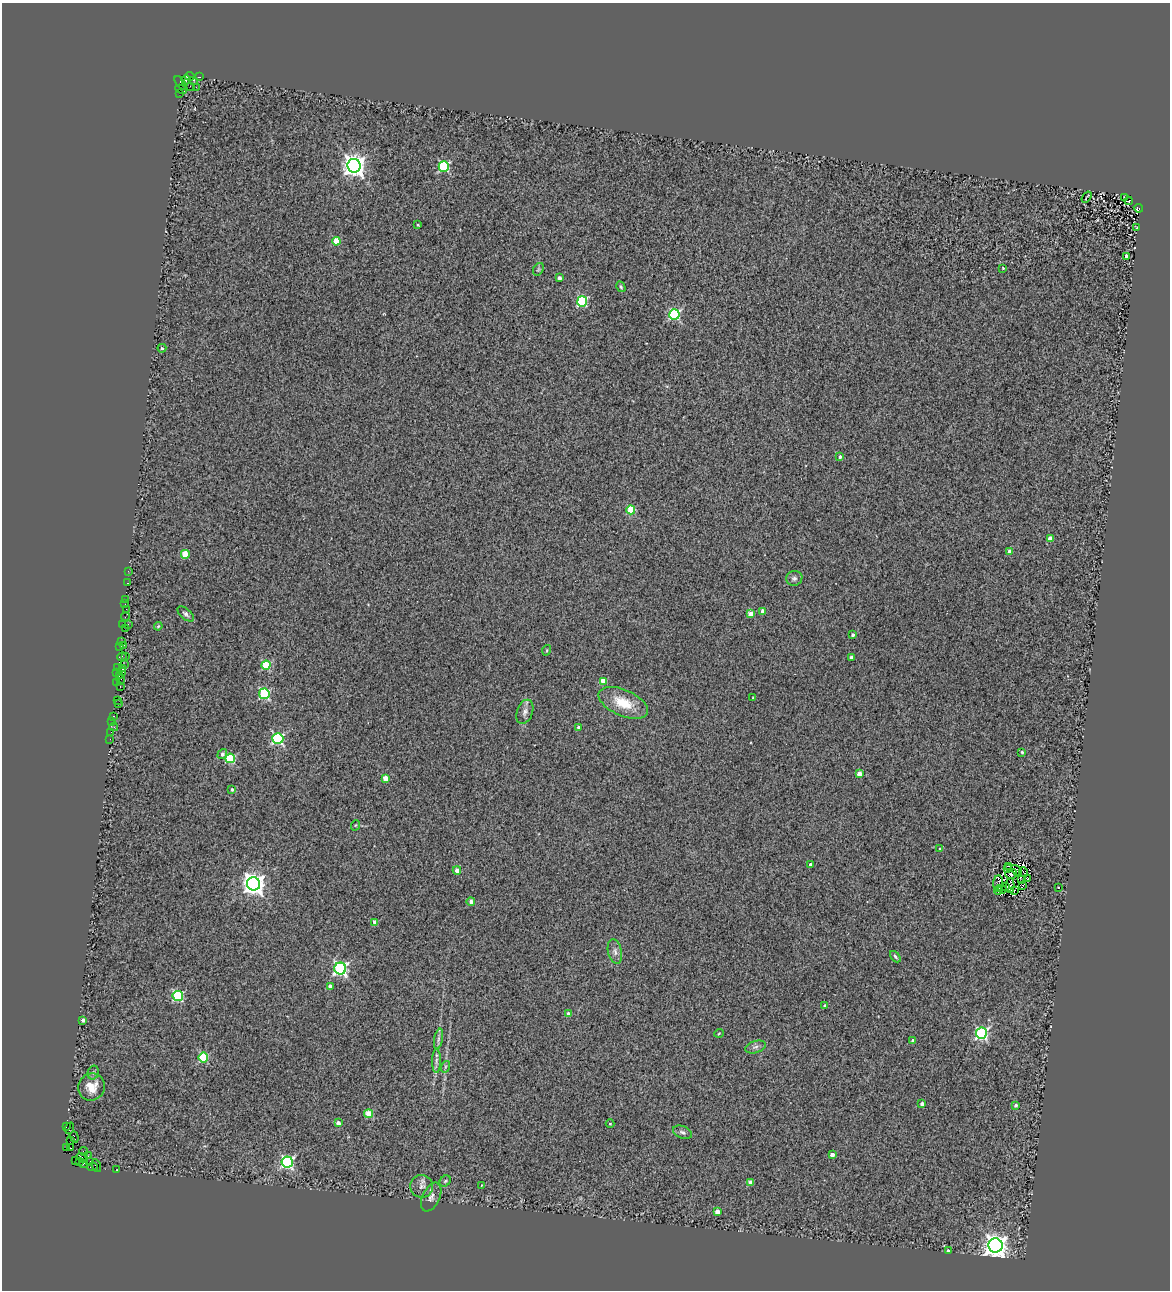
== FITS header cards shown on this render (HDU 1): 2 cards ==
NAXIS1  =                 1168
NAXIS2  =                 1288

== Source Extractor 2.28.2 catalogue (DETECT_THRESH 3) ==
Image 1168 x 1288 px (HDU 1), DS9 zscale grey, 1 PNG px = 1 image px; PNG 1172 x 1292 px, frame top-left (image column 1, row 1288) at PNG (2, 3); each listed source drawn as its Kron ellipse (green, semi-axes under 4 px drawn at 4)
Background 0.68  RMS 0.5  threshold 1.49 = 3 sigma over >= 5 px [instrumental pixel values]
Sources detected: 158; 3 with non-positive FLUX_AUTO (blend fragments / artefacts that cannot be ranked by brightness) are neither listed nor drawn; the other 155 listed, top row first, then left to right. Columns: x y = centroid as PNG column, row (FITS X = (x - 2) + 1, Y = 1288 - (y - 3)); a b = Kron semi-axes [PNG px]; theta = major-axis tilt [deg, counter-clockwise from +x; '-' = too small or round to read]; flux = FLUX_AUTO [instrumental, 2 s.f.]
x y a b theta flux
190 76 5 3 - 210
199 77 4 2 - 93
186 80 5 3 - 170
193 80 3 2 - 100
181 83 8 2 -51 47
190 86 2 2 - 49
196 87 3 2 - 58
181 89 6 2 -27 150
179 93 2 2 - 200
354 166 7 6 - 26000
444 166 5 5 - 3300
1087 197 6 2 55 33
1124 197 3 2 - 16
1128 201 4 2 - 28
1138 208 5 3 - 810
418 225 3 2 - 34
1137 228 3 2 - 22
336 241 4 4 - 800
1126 257 4 3 - 1500
1003 268 3 3 - 30
538 269 7 5 59 59
559 278 4 3 - 120
621 287 5 4 - 51
582 301 5 5 - 3300
674 314 5 5 - 4100
162 348 4 4 - 58
840 457 3 3 - 68
631 510 4 4 - 1200
1050 538 4 4 - 360
1010 551 3 3 - 190
185 554 4 4 - 960
128 571 2 2 - 27
794 578 8 7 - 120
128 583 3 2 - 180
126 599 3 2 - 290
125 604 2 2 - 75
126 609 2 2 - 31
763 611 4 4 - 280
186 614 10 5 -42 87
751 614 4 4 - 370
125 617 4 2 - 64
123 624 2 2 - 20
128 624 3 2 - 38
158 626 4 3 - 38
125 628 3 2 - 150
853 635 3 3 - 78
122 642 3 2 - 210
120 646 2 2 - 94
123 646 3 2 - 140
547 650 5 3 - 32
122 657 5 3 - 490
125 657 3 3 - 530
852 657 4 3 - 180
125 665 3 2 - 60
266 665 4 4 - 1600
118 667 2 2 - 47
123 669 3 2 - 29
117 672 3 2 - 39
122 672 4 2 - 46
119 676 4 3 - 130
121 679 5 3 - 170
603 681 4 4 - 730
116 683 2 2 - 51
120 687 3 2 - 94
264 694 5 5 - 3500
753 698 2 2 - 28
117 700 3 2 - 34
118 703 3 2 - 310
623 703 26 13 -24 920
525 712 12 8 70 170
113 716 3 2 - 190
112 722 3 3 - 28
114 727 4 2 - 170
579 727 4 4 - 95
111 732 2 2 - 110
278 738 5 5 - 4800
110 739 2 2 - 32
1022 752 3 3 - 41
222 754 5 4 - 130
230 758 5 5 - 2300
859 774 4 4 - 420
385 778 4 4 - 520
232 789 4 3 - 56
356 825 5 3 - 26
940 848 2 2 - 26
810 865 3 3 - 92
1009 866 3 2 - 28
1007 869 4 2 - 36
457 870 4 4 - 220
1016 870 6 3 -52 7.3
1023 872 5 2 - 51
1011 874 5 5 - 63
1027 879 3 2 - 25
1022 880 4 2 - 42
998 883 8 5 86 120
253 884 7 6 - 26000
1010 885 7 3 88 13
1023 885 4 2 - 24
1006 886 4 2 - 35
1058 887 3 2 - 46
1002 889 4 2 - 20
1014 890 3 2 - 22
998 891 4 2 - 19
471 902 4 4 - 140
375 922 4 4 - 240
615 952 12 7 -77 160
895 957 6 4 -47 59
340 969 6 6 - 7800
330 986 3 3 - 160
178 996 5 5 - 2800
825 1005 3 3 - 54
568 1014 4 4 - 160
83 1020 3 3 - 120
719 1033 5 3 - 27
981 1033 5 5 - 5500
438 1039 10 4 79 100
913 1040 3 3 - 63
755 1047 10 6 16 120
203 1057 5 5 - 2200
436 1061 12 4 90 110
445 1067 6 3 72 45
93 1073 7 5 74 76
92 1087 14 13 - 460
922 1104 4 3 - 120
1016 1105 4 3 - 73
369 1114 4 4 - 790
338 1123 4 4 - 250
610 1124 4 4 - 32
66 1126 3 2 - 190
70 1128 6 2 71 76
683 1132 10 6 -22 110
74 1137 6 3 -71 340
71 1141 2 2 - 45
66 1148 3 3 - 390
71 1148 3 3 - 1300
83 1151 4 2 - 170
832 1155 4 3 - 250
88 1156 3 2 - 140
82 1158 5 3 - 1700
75 1160 2 2 - 10
79 1161 3 2 - 510
90 1161 4 3 - 1500
287 1162 5 5 - 5300
84 1163 3 3 - 130
96 1166 7 3 -68 100
92 1167 5 2 - 160
117 1170 3 2 - 40
445 1181 6 5 - 58
751 1183 4 4 - 370
482 1185 3 2 - 20
422 1186 11 11 - 210
431 1197 15 8 65 200
717 1212 4 4 - 300
995 1245 7 7 - 31000
948 1251 3 3 - 160
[3 non-positive-flux detections neither listed nor drawn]